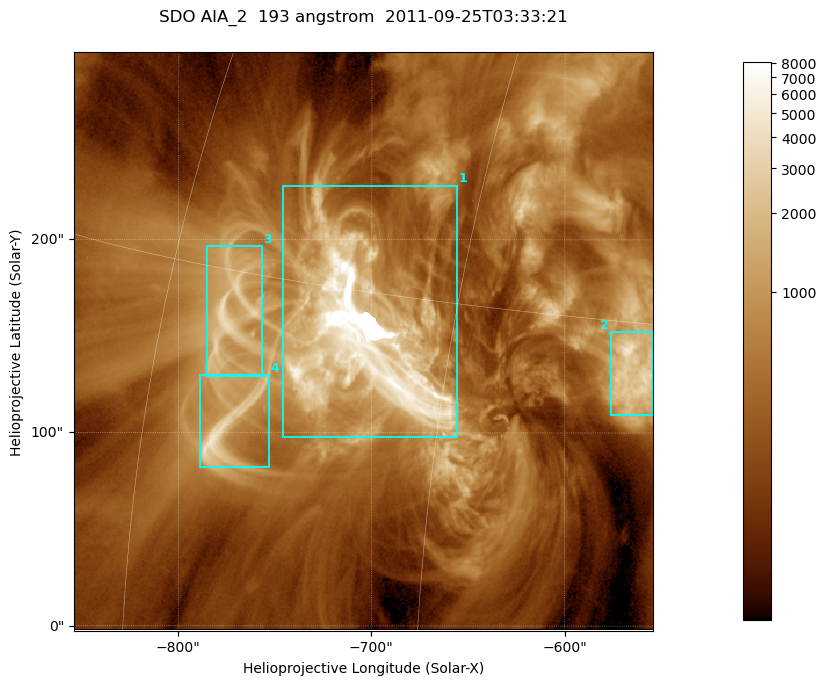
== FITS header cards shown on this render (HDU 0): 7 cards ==
TELESCOP= 'SDO     '           /
INSTRUME= 'AIA_2   '           /
WAVELNTH=                  193 /
WAVEUNIT= 'angstrom'           /
DATE-OBS= '2011-09-25T03:33:21.08' /
CTYPE1  = 'HPLN-TAN'           /
CTYPE2  = 'HPLT-TAN'           /

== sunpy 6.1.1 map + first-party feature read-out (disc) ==
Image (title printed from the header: SDO AIA_2  193 angstrom  2011-09-25T03:33:21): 499 x 499 px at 0.601 arcsec/px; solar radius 957 arcsec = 1592 px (partial field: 3.1% of the solar disc is inside the frame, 100% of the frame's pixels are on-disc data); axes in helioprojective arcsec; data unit not stated in the header (colour bar unlabelled)
Orientation: roll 0.0577 deg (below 1 deg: not rotated)
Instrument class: DISC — disc imager (sunpy class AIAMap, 193 A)
Bright regions (active regions / flare kernels): reference = the on-disc median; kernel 5 px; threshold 5 sigma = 1226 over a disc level ~366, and >= 1.15x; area >= 249 px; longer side >= 6 px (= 3.6 arcsec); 4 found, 4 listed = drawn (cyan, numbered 1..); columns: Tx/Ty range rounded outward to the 2 arcsec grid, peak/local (2 s.f.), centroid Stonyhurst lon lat
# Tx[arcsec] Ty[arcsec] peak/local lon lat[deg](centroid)
1 -746..-656 98..228 45 -49 +13
2 -576..-554 108..152 12 -37 +13
3 -786..-756 128..198 10 -56 +14
4 -790..-752 82..130 12 -55 +10